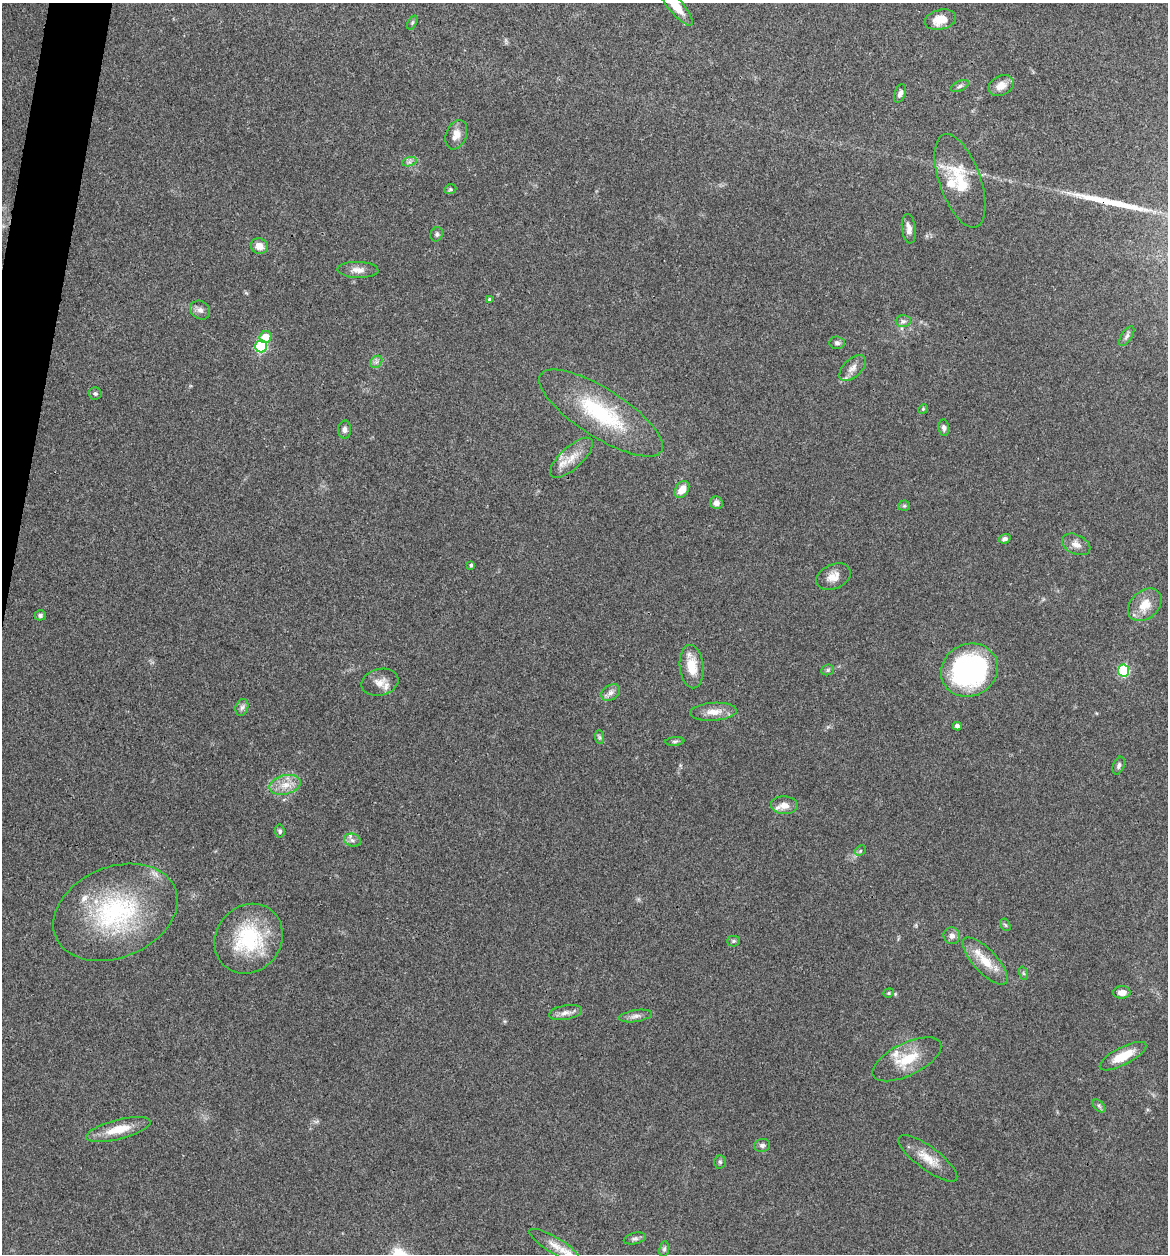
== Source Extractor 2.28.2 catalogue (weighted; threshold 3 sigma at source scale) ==
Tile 11 of 4 x 4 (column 3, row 3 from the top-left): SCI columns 2456-3621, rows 1258-2509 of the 5032 x 5014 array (HDU 1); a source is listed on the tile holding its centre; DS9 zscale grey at full resolution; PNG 1170 x 1256 px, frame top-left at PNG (2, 3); each listed source drawn as its Kron ellipse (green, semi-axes under 4 px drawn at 4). Shown black and unused: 2% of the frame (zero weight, under 3 of 4 exposures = <1% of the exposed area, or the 3 px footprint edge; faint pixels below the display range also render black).
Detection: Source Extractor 2.28.2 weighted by HDU 2 'WHT'; one run over the whole footprint, this tile lists its part. Background 0.0606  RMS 0.0053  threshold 0.0238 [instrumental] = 3 sigma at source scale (4.5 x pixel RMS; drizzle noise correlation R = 1.50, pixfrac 1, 0.05/0.05 arcsec/px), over >= 5 px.
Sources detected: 80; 1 long thin detection or spike segment (spike, bleed or trail) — neither listed nor drawn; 3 inside a brighter listed object's ellipse — not listed separately; the other 76 listed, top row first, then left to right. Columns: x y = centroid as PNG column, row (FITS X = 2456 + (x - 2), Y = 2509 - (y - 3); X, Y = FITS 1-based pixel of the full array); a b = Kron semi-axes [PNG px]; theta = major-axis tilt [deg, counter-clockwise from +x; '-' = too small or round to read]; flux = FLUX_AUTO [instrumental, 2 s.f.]
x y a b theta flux
675 5 26 7 -51 9.7
940 20 16 10 14 7.4
412 23 7 4 59 0.86
960 86 9 5 25 1.3
1001 86 13 9 26 5.2
900 93 9 5 69 2.2
456 135 15 10 69 4.9
409 162 7 4 18 1.3
960 181 49 20 -70 22
450 189 6 4 21 0.76
909 229 15 7 -83 3.3
437 234 7 6 - 1.2
259 246 9 7 -16 4.4
358 270 20 8 -2 4.1
489 299 4 4 - 0.96
200 310 10 9 - 2.6
903 321 7 6 - 1.6
1127 336 11 5 56 1.6
266 337 6 5 - 8.5
837 343 8 6 -4 1.4
261 346 6 6 - 49
376 362 7 5 45 1.4
853 368 16 9 42 3.8
95 394 6 6 - 1.1
923 409 5 4 - 0.53
601 413 71 24 -33 49
944 428 8 5 -85 1.6
345 430 9 6 87 2
572 458 27 11 42 8.7
682 489 9 6 57 6.3
716 503 6 6 - 2.6
904 506 5 5 - 0.82
1005 539 6 4 19 1.6
1076 544 15 9 -26 3.9
471 565 3 3 - 1
833 577 18 12 24 5.6
1145 605 19 13 41 8.5
40 615 6 5 - 1.4
692 667 22 12 -84 11
828 670 6 5 - 0.96
969 670 29 26 28 100
1124 671 6 5 - 46
380 682 19 13 15 5.6
611 693 10 7 33 2.4
242 707 8 6 72 1.8
713 712 23 9 4 6.7
957 726 4 4 - 2.6
600 737 7 4 -88 1.1
675 741 9 4 5 1
1119 766 9 5 70 1.4
285 785 16 9 14 6.4
784 805 13 9 -4 4.8
280 831 6 5 - 1.1
352 840 8 6 -16 2.1
860 851 6 4 46 0.85
115 912 64 45 23 78
1005 925 7 4 -58 0.81
952 936 8 8 - 2.6
249 939 36 32 50 44
733 941 6 5 - 0.91
985 961 30 11 -47 12
1023 973 7 4 -71 0.88
1122 992 8 6 2 3.5
889 993 5 4 - 0.74
565 1013 17 7 10 3.3
636 1016 17 6 9 2.6
1123 1056 26 9 27 11
907 1059 37 16 26 16
1099 1106 8 4 -46 1.1
118 1129 33 9 15 11
762 1145 8 6 12 1.4
928 1158 36 11 -36 9.4
720 1162 7 5 -88 0.95
635 1238 11 5 13 1.5
554 1245 29 8 -31 6.5
664 1249 8 5 80 1.2
Isophote crosses this tile's border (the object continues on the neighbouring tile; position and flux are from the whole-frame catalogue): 1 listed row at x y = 675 5